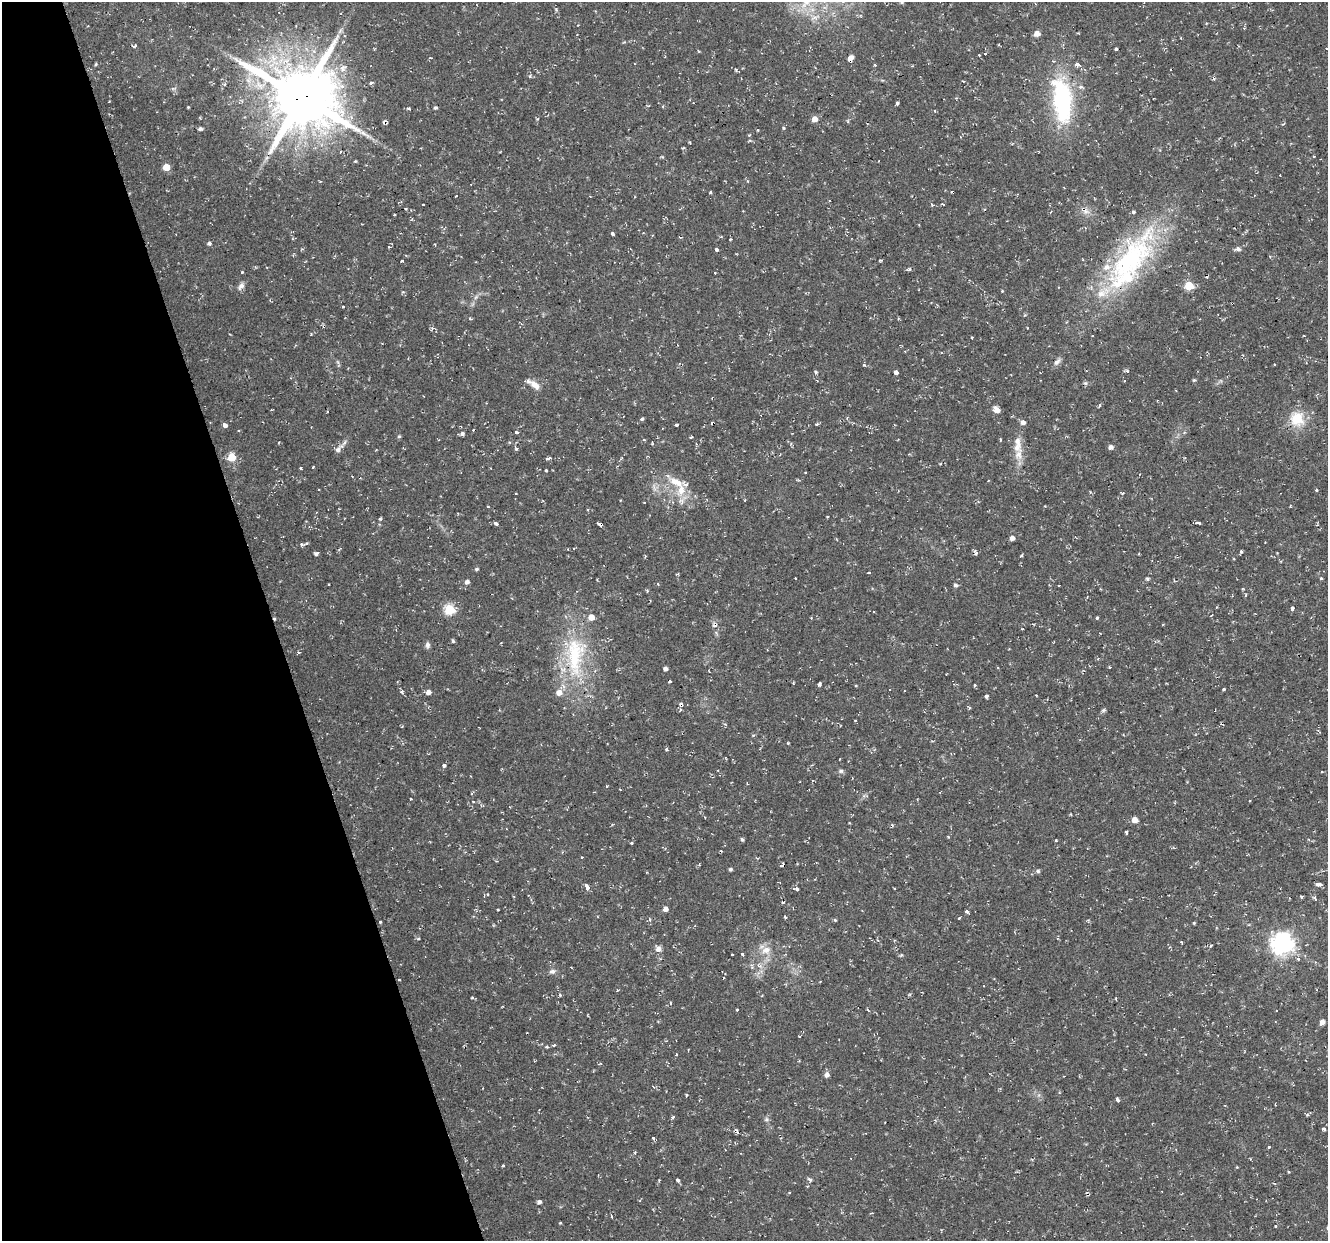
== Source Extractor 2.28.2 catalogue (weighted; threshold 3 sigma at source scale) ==
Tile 5 of 4 x 4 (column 1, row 2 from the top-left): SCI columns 1-1326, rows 2585-3823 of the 5303 x 5123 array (HDU 1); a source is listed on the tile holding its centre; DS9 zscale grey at full resolution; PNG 1330 x 1243 px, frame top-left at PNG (2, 2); no overlay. Shown black and unused: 20% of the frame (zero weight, under 2 of 3 exposures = <1% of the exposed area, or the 3 px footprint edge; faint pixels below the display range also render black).
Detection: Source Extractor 2.28.2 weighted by HDU 2 'WHT'; one run over the whole footprint, this tile lists its part. Background 0.0251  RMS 0.0042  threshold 0.0187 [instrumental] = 3 sigma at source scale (4.5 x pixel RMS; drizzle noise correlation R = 1.50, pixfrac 1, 0.0396/0.0396 arcsec/px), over >= 5 px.
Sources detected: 241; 25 cosmic-ray / hot-pixel residue — not listed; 12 inside a brighter listed object's ellipse — not listed separately; the other 204 listed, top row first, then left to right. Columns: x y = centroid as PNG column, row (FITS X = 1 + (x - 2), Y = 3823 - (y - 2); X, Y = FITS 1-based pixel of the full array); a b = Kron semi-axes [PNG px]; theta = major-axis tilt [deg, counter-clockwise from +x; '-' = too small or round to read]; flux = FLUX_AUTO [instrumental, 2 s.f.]
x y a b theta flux
556 9 5 4 - 0.58
1037 33 5 5 - 3.3
344 36 4 3 - 0.39
1181 38 3 2 - 0.34
134 46 4 3 - 2.3
1116 49 3 3 - 3.6
1327 49 3 2 - 0.29
985 54 3 2 - 0.53
850 58 7 4 68 3.2
96 64 5 4 - 0.53
875 65 3 3 - 0.58
912 66 3 3 - 0.41
530 76 4 4 - 0.86
371 83 4 3 - 3.3
224 84 5 4 - 0.74
302 97 22 19 -23 2900
1062 101 59 24 -86 45
897 103 4 3 - 0.9
188 107 3 3 - 0.33
408 108 5 3 - 0.57
814 119 5 5 - 3.5
384 122 6 4 -74 1.2
1283 124 4 3 - 0.55
784 128 5 4 - 0.48
200 129 4 4 - 0.99
1314 156 4 3 - 0.36
266 158 7 4 70 0.92
355 161 4 3 - 0.37
166 167 5 5 - 7.5
1064 188 3 2 - 0.29
710 193 3 3 - 0.88
829 201 3 3 - 0.35
423 204 3 2 - 0.82
943 204 3 3 - 0.47
933 205 4 3 - 0.72
1084 210 6 4 -37 3.5
394 215 3 2 - 0.33
612 234 4 3 - 1.4
731 239 4 3 - 0.38
209 243 5 4 - 0.96
1238 249 6 5 - 1.5
717 250 3 3 - 7.8
1270 256 3 3 - 0.43
880 260 3 3 - 0.5
1130 260 88 37 51 76
402 261 3 3 - 0.92
909 269 5 3 - 0.62
242 272 3 3 - 1
715 273 3 3 - 0.73
241 286 9 7 53 1.8
1189 286 5 5 - 16
1002 291 3 3 - 0.41
476 297 6 5 - 0.94
343 306 3 3 - 1.2
470 319 5 3 - 0.42
1092 335 3 2 - 0.78
972 337 3 3 - 1.4
1057 362 12 6 47 1.6
864 365 3 2 - 1.4
1274 365 2 2 - 0.41
896 371 3 3 - 16
816 372 5 4 - 0.66
1194 380 5 4 - 0.52
1124 381 2 2 - 0.29
535 385 15 7 -41 3.5
1100 405 5 3 - 0.44
996 410 7 5 -48 3.8
642 419 3 3 - 3.4
1297 419 13 12 - 12
1023 422 5 5 - 1.9
817 424 4 3 - 0.65
224 425 4 3 - 5.6
677 425 4 3 - 1.4
517 432 4 3 - 1.8
462 433 5 5 - 1
399 436 5 4 - 0.55
691 437 4 2 - 1.3
1000 439 4 3 - 0.44
1110 447 5 4 - 1.8
338 449 15 6 49 2.1
516 449 4 4 - 0.76
1018 455 20 10 78 5.1
232 457 5 5 - 11
548 458 7 3 15 0.84
313 467 3 2 - 0.47
301 468 4 3 - 0.88
546 470 3 3 - 0.9
805 472 3 2 - 0.77
676 482 29 9 -31 7.2
318 490 3 2 - 0.52
1316 490 3 3 - 1
516 493 3 2 - 0.35
644 502 3 2 - 0.27
487 507 3 3 - 0.92
379 518 3 3 - 2.6
496 523 4 3 - 2.1
1198 523 5 2 - 0.73
600 525 4 3 - 2.3
1317 525 3 3 - 0.5
1012 538 4 4 - 1.9
302 545 5 5 - 0.88
574 548 3 3 - 0.48
568 549 3 2 - 0.35
1241 551 3 3 - 1.4
316 553 5 4 - 0.92
1021 556 4 3 - 0.6
476 569 5 4 - 0.65
869 573 3 2 - 0.44
795 578 3 2 - 0.54
1147 578 5 4 - 0.67
1321 578 5 3 - 0.7
467 582 5 4 - 1.3
329 584 3 2 - 0.67
955 585 4 4 - 1.2
1059 585 3 2 - 0.31
1292 608 4 3 - 3
449 609 5 5 - 30
1097 618 3 3 - 1.7
714 626 9 2 -11 0.55
453 641 5 4 - 0.67
427 645 8 6 -85 1.3
299 653 3 3 - 0.68
575 656 68 27 87 41
1110 667 3 3 - 0.7
665 669 4 4 - 1.5
669 682 4 3 - 2
819 684 4 3 - 0.94
975 685 4 3 - 0.45
1224 689 3 3 - 0.43
402 692 4 3 - 0.87
428 692 5 5 - 2.1
986 696 4 4 - 0.84
681 704 3 3 - 6.9
1103 710 6 4 22 0.73
855 720 3 2 - 0.37
725 724 4 4 - 0.52
402 727 3 3 - 0.45
787 743 3 3 - 0.43
667 750 3 3 - 1.8
839 759 3 2 - 0.41
444 766 4 3 - 1.7
841 771 7 5 0 0.88
1322 772 3 3 - 0.93
607 786 4 3 - 0.38
864 796 6 4 -73 0.63
1134 820 5 5 - 4.3
948 837 4 3 - 0.38
742 840 5 4 - 0.75
1056 840 4 3 - 0.36
631 843 3 3 - 0.53
581 857 3 2 - 0.68
783 865 3 3 - 42
730 869 4 4 - 0.76
1038 871 6 5 - 0.75
647 872 3 2 - 0.3
1319 884 7 4 4 1.5
586 886 3 3 - 110
797 889 4 3 - 2.7
487 895 3 3 - 1
1301 897 3 3 - 0.64
1315 898 4 3 - 1.7
665 909 5 4 - 2.1
967 911 4 3 - 4.6
959 918 3 2 - 0.43
650 919 6 4 -84 0.65
380 922 3 3 - 0.67
1194 923 4 4 - 0.39
418 939 3 3 - 0.73
1181 942 4 2 - 0.46
1282 944 8 7 - 280
1211 945 3 3 - 1
658 949 8 7 - 1.9
766 950 14 9 19 4.2
742 953 3 3 - 4.2
732 954 3 3 - 0.97
1298 959 4 4 - 1.6
760 965 9 4 -9 1.2
552 971 8 6 5 1.4
560 995 5 3 - 0.5
472 998 4 3 - 0.46
737 1010 3 3 - 0.73
1322 1022 5 5 - 2.4
553 1045 4 3 - 0.71
676 1055 3 3 - 1
600 1064 5 2 - 0.37
827 1075 5 5 - 2
686 1095 4 3 - 0.5
1118 1100 4 3 - 1.4
673 1117 5 3 - 0.48
766 1119 6 5 - 0.85
1324 1129 4 3 - 1.8
653 1137 3 3 - 1.6
1269 1147 3 3 - 1.3
635 1153 4 4 - 0.41
503 1166 3 3 - 0.82
810 1179 6 5 - 0.75
677 1180 4 3 - 3
789 1192 3 3 - 0.38
539 1202 4 4 - 1.4
872 1213 3 2 - 0.4
612 1216 4 2 - 0.47
560 1223 4 3 - 0.39
818 1224 3 3 - 0.43
1276 1226 3 3 - 0.73
Overlapping masked pixels (flux is a lower limit): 9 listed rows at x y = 850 58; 302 97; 1062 101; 384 122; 1084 210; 600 525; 575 656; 681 704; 783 865
Isophote crosses this tile's border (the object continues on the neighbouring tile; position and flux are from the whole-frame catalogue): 1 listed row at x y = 1327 49
Unlisted compact peaks at least as high as the median listed source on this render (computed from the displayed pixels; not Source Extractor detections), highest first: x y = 1126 832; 835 920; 736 70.